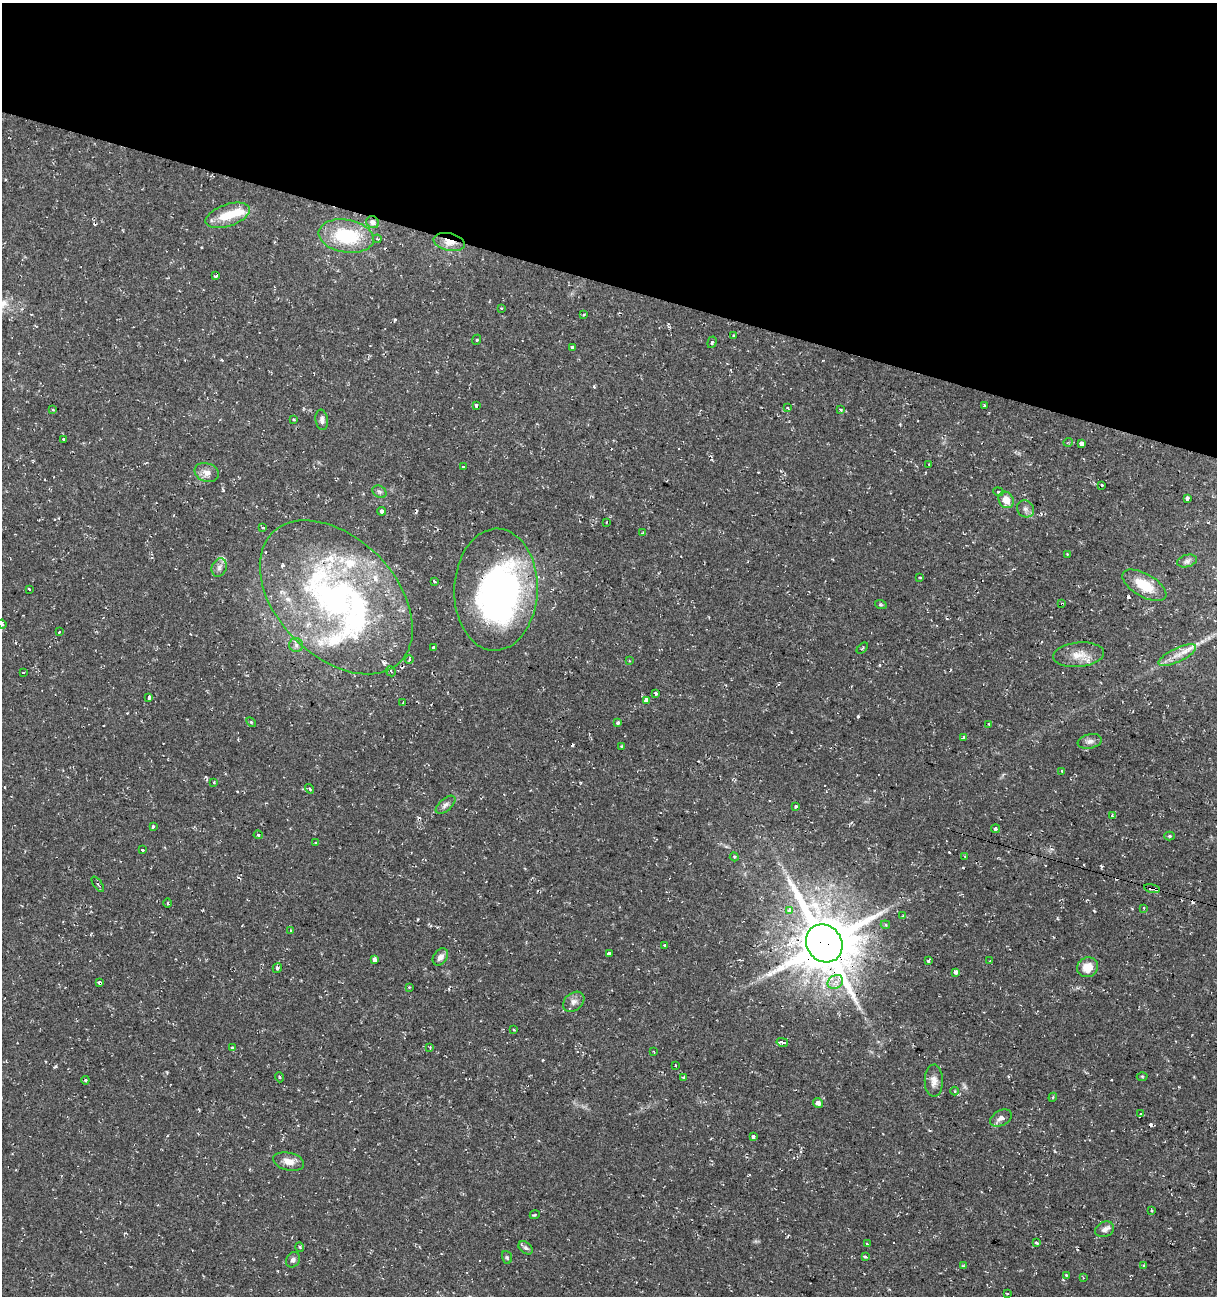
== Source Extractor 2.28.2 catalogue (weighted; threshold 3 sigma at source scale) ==
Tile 2 of 4 x 4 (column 2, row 1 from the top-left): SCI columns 1497-2711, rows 3882-5175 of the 5362 x 5188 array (HDU 1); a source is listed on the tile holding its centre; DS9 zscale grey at full resolution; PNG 1219 x 1298 px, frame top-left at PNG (2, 3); each listed source drawn as its Kron ellipse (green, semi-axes under 4 px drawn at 4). Shown black and unused: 22% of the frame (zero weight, under 2 of 3 exposures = <1% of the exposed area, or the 3 px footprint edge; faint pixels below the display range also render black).
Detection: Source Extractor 2.28.2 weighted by HDU 2 'WHT'; one run over the whole footprint, this tile lists its part. Background 0.0395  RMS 0.004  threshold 0.0181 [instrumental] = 3 sigma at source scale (4.5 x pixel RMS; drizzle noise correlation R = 1.50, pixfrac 1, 0.0396/0.0396 arcsec/px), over >= 5 px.
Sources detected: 167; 2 inside a brighter object's white glare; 19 cosmic-ray / hot-pixel residue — neither listed nor drawn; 10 inside a brighter listed object's ellipse — not listed separately; the other 136 listed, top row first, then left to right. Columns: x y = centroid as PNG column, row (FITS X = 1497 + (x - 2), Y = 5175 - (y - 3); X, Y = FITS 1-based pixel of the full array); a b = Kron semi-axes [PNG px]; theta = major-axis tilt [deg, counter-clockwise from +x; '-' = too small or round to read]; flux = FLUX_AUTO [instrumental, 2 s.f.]
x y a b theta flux
228 215 23 11 19 9.2
373 222 6 5 - 1.9
346 236 28 16 -10 26
377 239 4 4 - 0.54
449 242 16 8 -12 5
216 276 4 3 - 1.2
501 308 4 2 - 0.32
583 315 4 3 - 0.46
733 336 3 3 - 0.69
477 340 5 3 - 0.46
712 342 6 4 71 0.78
572 347 3 3 - 0.54
984 405 3 2 - 0.3
477 406 4 3 - 2.8
788 408 3 3 - 0.93
841 409 4 3 - 0.62
53 410 3 3 - 0.75
294 420 3 3 - 1.1
322 420 10 6 -82 1.4
63 439 3 3 - 1
1068 442 5 3 - 0.33
1081 443 4 4 - 4
929 465 3 2 - 0.31
463 467 3 3 - 1.1
207 472 12 9 -19 2.8
1102 485 3 2 - 0.46
379 492 7 5 -35 0.9
998 492 5 4 - 0.58
1187 498 3 3 - 2.8
1006 500 8 7 - 4.6
1025 509 9 8 - 1.5
382 511 4 4 - 4.5
606 522 4 2 - 0.33
263 528 4 3 - 0.45
643 533 3 3 - 0.76
1067 554 3 3 - 0.34
1187 561 10 6 15 1.4
219 567 9 7 67 1.5
920 577 4 2 - 0.31
434 582 3 3 - 1.7
1144 585 24 11 -30 11
29 589 3 3 - 1.2
496 590 61 41 88 130
336 597 91 59 -45 140
1062 604 2 2 - 0.3
881 605 6 4 -18 0.51
2 624 4 3 - 0.44
59 632 3 3 - 0.52
296 645 7 7 - 1.2
434 647 3 3 - 1.1
862 648 7 2 46 0.41
1079 655 25 12 5 5.9
1177 655 20 7 25 4.1
409 660 4 3 - 0.6
629 661 3 3 - 0.4
391 671 5 4 - 0.86
24 672 3 2 - 0.64
656 693 4 3 - 1.9
149 697 4 3 - 2.1
646 700 4 3 - 5.9
403 703 3 2 - 0.51
251 722 6 4 -45 0.47
618 722 3 3 - 2.4
989 724 4 3 - 0.41
964 738 4 3 - 5.8
1090 741 12 7 11 1.8
622 746 3 3 - 0.55
1062 771 3 3 - 1.3
214 782 3 3 - 0.47
309 789 5 3 - 0.46
446 805 12 6 40 1.5
796 806 3 3 - 1.7
1112 816 3 3 - 1
153 827 3 3 - 1.2
995 829 4 4 - 0.85
258 835 4 3 - 0.67
1169 836 5 4 - 0.52
316 843 3 3 - 0.49
142 850 3 3 - 1.2
734 857 4 4 - 0.54
965 857 3 3 - 0.39
98 884 9 2 -55 0.53
1152 889 8 3 -12 5
168 903 5 3 - 0.58
1143 908 3 2 - 0.55
790 910 4 3 - 6.3
903 916 3 3 - 0.79
885 925 5 4 - 0.55
291 931 4 4 - 0.45
824 943 20 17 -53 2600
665 945 3 3 - 2
609 954 3 3 - 5.4
440 957 9 6 53 2.1
374 959 4 3 - 8
928 961 3 3 - 1.2
990 961 3 3 - 0.69
1087 967 11 9 30 5.3
277 968 5 4 - 0.86
955 972 4 3 - 4.6
835 982 8 6 35 2.9
99 983 4 3 - 2.5
409 987 4 4 - 0.38
574 1002 12 8 39 2.2
514 1030 3 2 - 0.36
782 1042 6 3 -13 12
430 1047 3 3 - 0.34
232 1048 3 3 - 0.77
654 1052 4 2 - 0.29
675 1066 3 3 - 1.7
1142 1076 5 3 - 0.43
279 1077 5 3 - 0.38
683 1077 4 4 - 0.42
85 1080 4 3 - 0.61
934 1081 16 9 -89 3
955 1091 4 3 - 0.35
1053 1097 4 3 - 0.44
818 1103 5 4 - 1.7
1141 1114 3 2 - 0.43
1001 1118 12 7 29 2.4
753 1136 3 3 - 5.3
289 1161 16 9 -12 3.8
1152 1210 3 2 - 0.53
535 1215 5 3 - 0.51
1105 1229 10 7 24 1.8
1036 1243 3 3 - 2.5
867 1244 3 3 - 0.47
300 1247 5 3 - 0.37
525 1248 8 5 -40 0.96
507 1257 6 5 - 0.61
865 1257 4 3 - 1.8
293 1260 8 6 56 1.3
1144 1265 3 3 - 1.2
963 1266 4 3 - 0.49
1066 1275 4 3 - 0.71
1083 1278 4 2 - 0.32
1007 1293 4 2 - 0.3
Overlapping masked pixels (flux is a lower limit): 8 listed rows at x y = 373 222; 449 242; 496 590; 336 597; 1062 604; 1152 889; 824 943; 99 983
Isophote crosses this tile's border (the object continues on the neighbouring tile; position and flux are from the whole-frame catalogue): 1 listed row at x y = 2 624